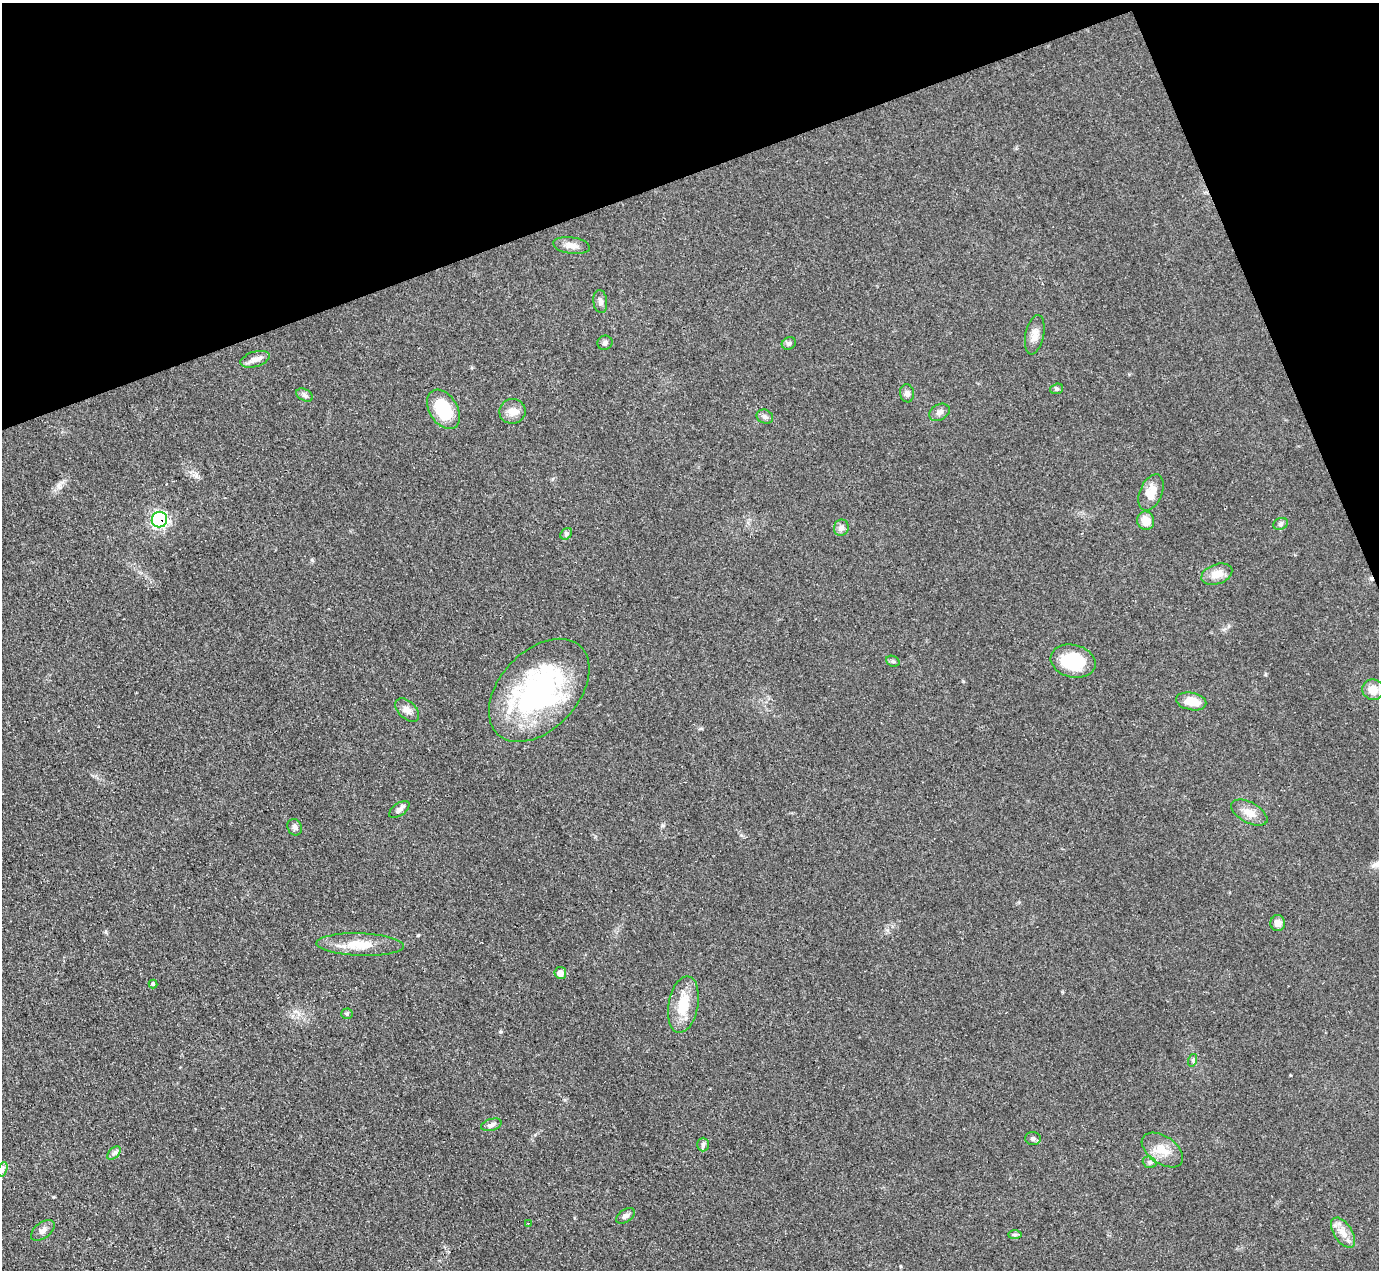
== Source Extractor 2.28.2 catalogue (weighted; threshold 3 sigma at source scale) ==
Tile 3 of 4 x 4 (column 3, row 1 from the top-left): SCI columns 2756-4132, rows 4081-5348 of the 5510 x 5494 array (HDU 1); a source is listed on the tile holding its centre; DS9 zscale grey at full resolution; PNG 1381 x 1272 px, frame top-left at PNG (2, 3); each listed source drawn as its Kron ellipse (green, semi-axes under 4 px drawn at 4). Shown black and unused: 18% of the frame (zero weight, under 3 of 4 exposures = <1% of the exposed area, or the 3 px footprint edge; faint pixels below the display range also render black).
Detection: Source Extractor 2.28.2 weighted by HDU 2 'WHT'; one run over the whole footprint, this tile lists its part. Background 0.0775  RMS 0.0053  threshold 0.024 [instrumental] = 3 sigma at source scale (4.5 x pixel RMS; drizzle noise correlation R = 1.50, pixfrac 1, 0.05/0.05 arcsec/px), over >= 5 px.
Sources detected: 50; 2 cosmic-ray / hot-pixel residue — neither listed nor drawn; the other 48 listed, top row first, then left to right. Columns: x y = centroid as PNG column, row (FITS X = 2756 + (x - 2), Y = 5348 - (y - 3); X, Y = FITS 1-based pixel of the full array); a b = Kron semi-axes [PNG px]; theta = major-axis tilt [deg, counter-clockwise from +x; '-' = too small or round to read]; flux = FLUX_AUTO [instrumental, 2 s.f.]
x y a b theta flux
571 245 18 8 -8 4.2
600 302 12 7 -85 2.1
1035 335 20 9 78 4.6
605 343 7 7 - 1.5
789 343 7 6 - 1.3
255 359 15 7 17 3.6
1057 389 6 5 - 0.99
907 393 9 7 -82 2
305 395 9 5 -28 1.4
444 409 21 14 -58 23
512 411 13 12 - 4.9
939 412 11 7 30 2.3
765 417 8 6 -25 1.7
1151 492 19 11 67 8
159 520 8 7 - 95
1146 521 9 8 - 6.3
1281 524 7 5 21 1.3
841 528 8 7 - 2
566 534 6 5 - 1
1217 574 16 10 19 6.3
893 661 7 5 -22 1
1073 661 23 16 -14 24
539 690 60 39 47 110
1373 690 11 10 - 5.8
1191 701 15 8 -11 9.3
407 710 14 8 -43 3.3
399 810 12 6 35 2
1249 813 20 10 -29 5.9
295 827 8 7 - 1.8
1278 923 8 7 - 3.3
360 944 44 11 -2 13
560 973 6 6 - 3.4
153 984 4 4 - 0.72
683 1005 28 15 79 15
347 1014 5 5 - 0.79
1193 1060 6 4 72 0.89
491 1125 10 6 16 2
1033 1139 8 6 -3 1.5
703 1145 7 5 90 1.2
1162 1150 23 14 -34 9
114 1153 8 5 46 1.4
1150 1162 7 5 -20 1.2
3 1169 7 4 71 1.4
625 1216 10 6 34 1.9
528 1223 2 2 - 0.55
43 1230 14 8 37 3.2
1343 1233 17 9 -57 5.4
1015 1235 7 4 0 0.92
Overlapping masked pixels (flux is a lower limit): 1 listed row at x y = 159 520
Unlisted compact peaks at least as high as the median listed source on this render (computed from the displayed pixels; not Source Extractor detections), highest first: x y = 418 935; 500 1032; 312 560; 963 681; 53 1197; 196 476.